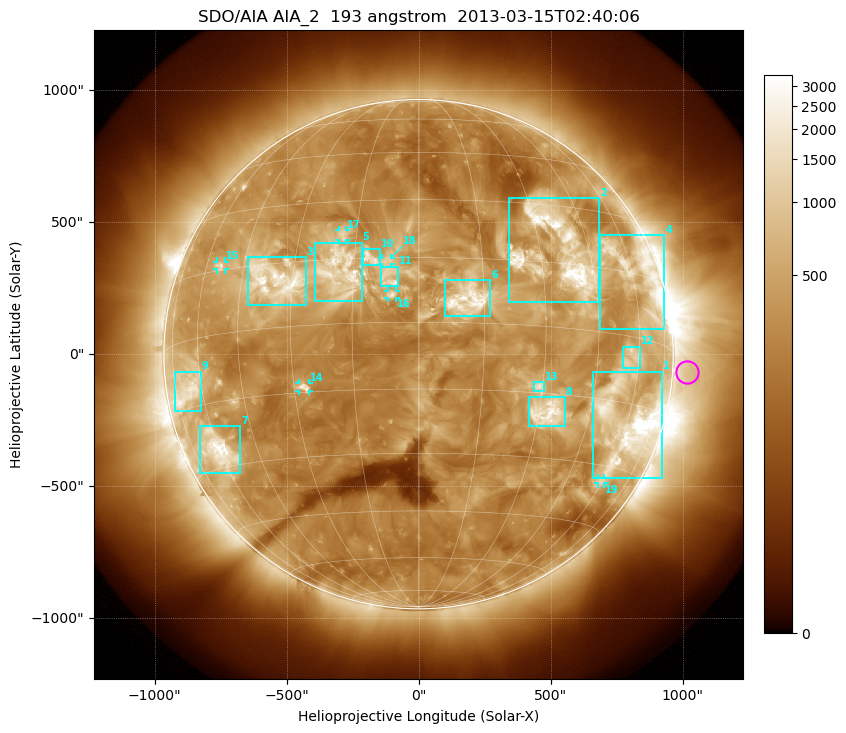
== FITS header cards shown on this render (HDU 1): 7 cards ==
TELESCOP= 'SDO/AIA'
INSTRUME= 'AIA_2'
WAVELNTH=                  193
WAVEUNIT= 'angstrom'
DATE-OBS= '2013-03-15T02:40:06.84'
CTYPE1  = 'HPLN-TAN'
CTYPE2  = 'HPLT-TAN'

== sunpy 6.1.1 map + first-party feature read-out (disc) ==
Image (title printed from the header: SDO/AIA AIA_2  193 angstrom  2013-03-15T02:40:06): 1024 x 1024 px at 2.4 arcsec/px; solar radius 965 arcsec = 402 px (full disc in frame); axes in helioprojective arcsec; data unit not stated in the header (colour bar unlabelled)
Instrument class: DISC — disc imager (sunpy class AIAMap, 193 A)
Bright regions (active regions / flare kernels): reference = the median radial profile (limb darkening/brightening removed); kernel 9 px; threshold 5 sigma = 699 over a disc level ~299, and >= 1.15x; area >= 12 px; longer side >= 10 px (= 24 arcsec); searched inside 0.97 R_sun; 19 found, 19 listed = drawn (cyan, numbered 1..; 6 of them under ~33 arcsec drawn as corner ticks so the feature stays visible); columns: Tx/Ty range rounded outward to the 5 arcsec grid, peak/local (2 s.f.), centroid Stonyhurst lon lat
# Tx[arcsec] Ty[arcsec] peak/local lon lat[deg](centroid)
1 660..925 -470..-65 20 +60 -20
2 340..685 200..590 15 +35 +18
3 -650..-425 185..370 11 -35 +11
4 685..930 95..450 7.1 +63 +15
5 -395..-215 200..425 6.6 -18 +12
6 100..270 145..280 9.3 +11 +5
7 -830..-675 -450..-270 11 -60 -26
8 420..555 -275..-160 9.2 +32 -19
9 -925..-825 -215..-65 5.9 -67 -11
10 -210..-145 335..400 5.1 -11 +15
11 -145..-75 260..330 5.8 -7 +10
12 775..840 -55..30 4 +57 -5
13 435..475 -140..-105 5.8 +29 -14
14 -455..-415 -140..-110 5.8 -27 -14
15 -765..-735 320..350 6.2 -54 +16
16 -115..-85 210..240 5.5 -6 +6
17 -300..-275 435..470 4 -18 +21
18 -140..-105 340..365 3.5 -7 +14
19 680..705 -490..-470 3.8 +59 -34
Off-limb structures (1.02-1.3 R_sun): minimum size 162 px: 2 found; the strongest spans PA ~230..300 deg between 1.02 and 1.3 R_sun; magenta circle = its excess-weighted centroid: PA ~265 deg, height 1.06 R_sun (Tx ~1015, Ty ~-70 arcsec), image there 1.7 x the reference